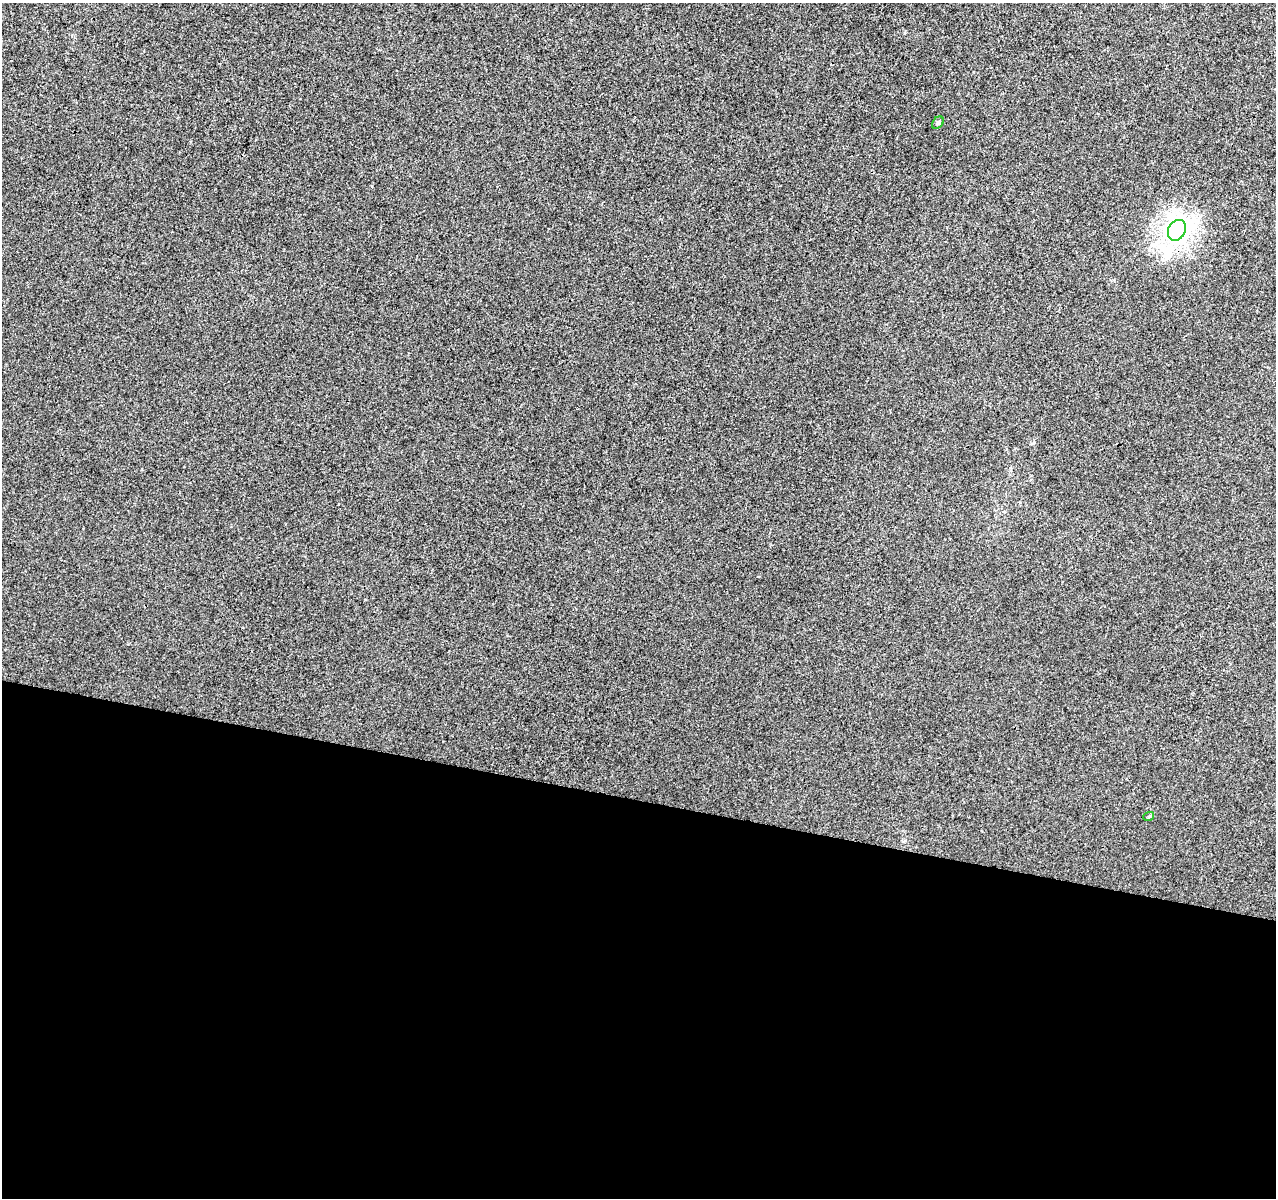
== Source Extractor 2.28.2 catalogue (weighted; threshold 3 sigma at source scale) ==
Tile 14 of 4 x 4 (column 2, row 4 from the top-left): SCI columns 1284-2557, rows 285-1480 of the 5104 x 5290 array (HDU 1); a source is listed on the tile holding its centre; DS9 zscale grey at full resolution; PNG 1278 x 1200 px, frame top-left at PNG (2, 3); each listed source drawn as its Kron ellipse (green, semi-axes under 4 px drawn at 4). Shown black and unused: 33% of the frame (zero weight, under 3 of 4 exposures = <1% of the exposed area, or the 3 px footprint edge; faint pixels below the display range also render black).
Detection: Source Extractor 2.28.2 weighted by HDU 2 'WHT'; one run over the whole footprint, this tile lists its part. Background -1.32e-04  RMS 0.0035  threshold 0.016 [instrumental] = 3 sigma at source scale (4.5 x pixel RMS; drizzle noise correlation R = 1.50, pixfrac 1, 0.0396/0.0396 arcsec/px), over >= 5 px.
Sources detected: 3; all 3 listed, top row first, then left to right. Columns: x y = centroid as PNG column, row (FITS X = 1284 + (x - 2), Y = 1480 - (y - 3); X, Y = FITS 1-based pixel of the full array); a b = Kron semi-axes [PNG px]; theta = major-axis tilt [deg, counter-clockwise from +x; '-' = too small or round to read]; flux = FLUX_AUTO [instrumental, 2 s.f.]
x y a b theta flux
938 123 7 5 48 0.64
1177 230 11 8 61 250
1149 816 5 3 - 0.34
Overlapping masked pixels (flux is a lower limit): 1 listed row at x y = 1177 230